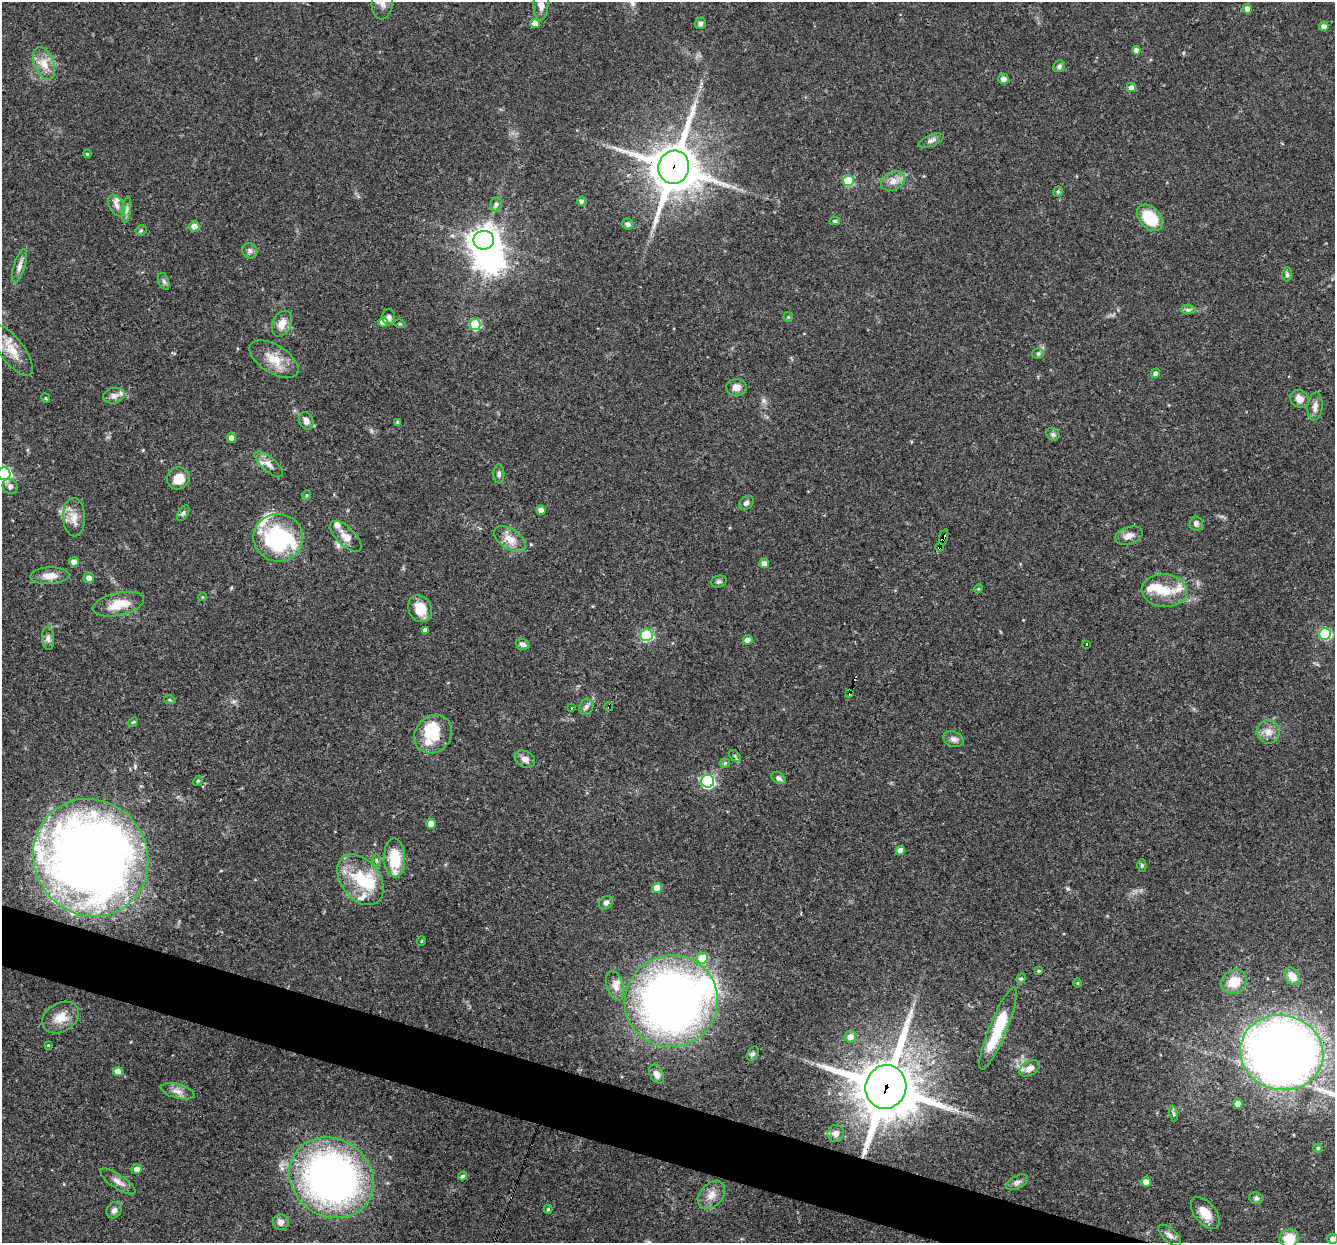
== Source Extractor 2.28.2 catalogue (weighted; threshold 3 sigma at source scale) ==
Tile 6 of 4 x 4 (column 2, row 2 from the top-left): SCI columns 1333-2665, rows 2739-3979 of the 5330 x 5347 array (HDU 1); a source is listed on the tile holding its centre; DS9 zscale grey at full resolution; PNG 1337 x 1245 px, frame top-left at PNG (2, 2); each listed source drawn as its Kron ellipse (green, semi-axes under 4 px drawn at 4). Shown black and unused: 4% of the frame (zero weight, under 3 of 4 exposures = <1% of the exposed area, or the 3 px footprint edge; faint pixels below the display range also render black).
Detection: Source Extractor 2.28.2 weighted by HDU 2 'WHT'; one run over the whole footprint, this tile lists its part. Background 0.0579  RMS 0.0032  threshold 0.0146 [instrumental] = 3 sigma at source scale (4.5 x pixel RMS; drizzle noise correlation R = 1.50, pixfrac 1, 0.05/0.05 arcsec/px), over >= 5 px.
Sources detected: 166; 2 inside a brighter object's white glare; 2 cosmic-ray / hot-pixel residue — neither listed nor drawn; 14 inside a brighter listed object's ellipse — not listed separately; the other 148 listed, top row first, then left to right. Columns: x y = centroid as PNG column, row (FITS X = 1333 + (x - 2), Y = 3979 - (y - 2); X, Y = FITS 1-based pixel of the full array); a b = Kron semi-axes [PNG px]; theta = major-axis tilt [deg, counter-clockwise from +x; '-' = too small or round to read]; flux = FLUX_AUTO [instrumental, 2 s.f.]
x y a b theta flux
382 3 16 10 87 3
541 4 16 7 88 2.6
1247 9 5 4 - 1.7
535 23 5 4 - 2.8
700 23 6 5 - 0.77
1324 26 5 4 - 1.5
1136 50 4 4 - 1.6
44 63 17 10 -69 4.1
1059 66 6 5 - 0.75
1003 79 5 5 - 1.9
1131 87 5 4 - 1.8
931 141 13 5 23 1.1
87 154 4 3 - 0.34
674 167 17 15 72 1300
848 181 5 5 - 14
893 181 12 9 27 2.6
1058 192 5 4 - 0.52
581 201 5 4 - 0.86
496 204 7 6 - 0.92
116 205 11 7 -63 1.4
127 210 13 4 82 1.1
1150 218 15 10 -47 13
835 221 5 4 - 0.63
628 224 6 5 - 0.92
194 226 5 5 - 2.3
141 230 5 5 - 0.53
484 240 10 9 - 360
250 251 8 7 - 1
19 266 17 6 73 1.8
1287 274 7 4 -89 0.65
164 281 9 5 -70 0.76
1188 310 7 4 -1 0.78
389 317 8 6 -88 0.93
788 317 5 5 - 0.36
383 322 5 4 - 3.7
282 324 14 9 67 3.6
400 324 6 3 -18 0.35
475 324 5 5 - 18
12 350 30 12 -53 5.7
1038 354 6 5 - 0.55
274 359 27 14 -32 6.5
1156 373 4 4 - 1.5
736 387 10 8 0 2.5
114 396 11 7 13 1.6
46 398 5 3 - 0.37
1299 399 10 8 -35 2.1
1315 407 14 7 84 1.8
306 421 9 7 -65 1.7
398 422 4 4 - 0.61
1053 434 7 6 - 0.75
231 438 5 4 - 2.5
269 464 18 7 -41 2.2
4 474 6 6 - 53
499 474 10 5 90 0.92
178 478 11 11 - 5.1
10 486 8 7 - 1.3
307 495 5 3 - 0.37
746 503 8 6 41 0.98
541 510 4 4 - 2.2
183 513 9 5 60 0.76
74 517 19 11 -88 3.6
1196 524 7 7 - 0.98
346 536 20 9 -44 3.1
1129 536 14 8 19 2.4
944 537 8 4 73 7.3
278 538 25 24 - 33
510 539 18 10 -34 3.8
940 547 4 4 - 13
74 562 5 5 - 1.6
764 563 5 4 - 1.9
50 576 19 8 3 3.2
89 578 5 5 - 1.7
719 581 8 6 17 0.75
978 589 4 3 - 0.32
1164 591 23 16 -5 7.1
202 597 4 3 - 0.24
118 604 26 11 13 6.2
420 609 14 11 -63 5.9
425 630 4 4 - 0.98
1325 634 6 6 - 27
647 635 6 6 - 35
48 638 12 6 -85 1.2
748 640 5 4 - 2.1
523 644 7 5 -19 1.1
1087 644 3 2 - 0.38
850 693 4 3 - 0.69
170 700 6 4 -12 0.41
586 707 8 6 64 1.1
609 707 4 3 - 0.33
572 708 3 2 - 0.39
133 722 5 3 - 0.35
1268 732 12 11 - 2.8
433 734 20 17 52 9
953 739 10 7 -21 1.3
735 756 7 4 -46 0.56
525 759 11 8 -30 1.6
725 763 5 4 - 0.61
779 778 7 5 -33 0.94
198 781 5 4 - 0.36
708 781 6 6 - 51
431 824 5 5 - 2.9
900 851 5 4 - 3
91 858 60 56 -55 400
395 858 19 10 -88 10
376 860 6 4 -89 0.51
1142 865 6 4 89 0.51
360 880 28 19 -52 14
657 888 5 5 - 4.8
606 903 7 6 - 1
421 941 5 3 - 0.26
702 958 5 5 - 9.4
1039 971 3 3 - 0.48
1292 976 9 7 -56 3
1021 979 5 4 - 0.52
1234 982 13 11 34 6
1077 983 4 3 - 0.28
615 986 15 8 -73 2.6
671 1001 47 46 - 210
61 1018 19 14 30 4.9
998 1028 44 8 68 18
850 1037 6 5 - 2.3
48 1045 3 3 - 0.26
753 1053 8 5 63 0.71
1282 1053 42 37 -12 300
1030 1068 11 7 29 2.3
118 1071 5 5 - 3.5
657 1074 10 6 -62 1.8
886 1087 22 20 76 1800
178 1091 17 7 -15 2
1238 1104 5 4 - 3.3
1173 1114 8 4 -80 0.52
836 1133 8 8 - 1.9
1318 1148 4 4 - 0.48
137 1169 5 5 - 2
463 1176 5 4 - 0.68
332 1178 44 38 -34 150
118 1181 21 7 -34 2.2
1017 1182 12 6 29 1.2
1146 1182 5 4 - 3.3
711 1195 16 11 47 3.2
1256 1198 7 5 -14 0.64
548 1209 4 4 - 0.48
114 1210 8 7 - 1.3
1205 1213 19 10 -51 4.8
281 1222 8 8 - 1.7
1170 1235 14 6 -42 1.5
1289 1238 10 8 18 6.6
1333 1239 5 5 - 1.8
Overlapping masked pixels (flux is a lower limit): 7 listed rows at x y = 674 167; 944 537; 940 547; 850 693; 609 707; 91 858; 886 1087
Isophote crosses this tile's border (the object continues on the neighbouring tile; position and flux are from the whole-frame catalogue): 5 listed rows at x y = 382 3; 541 4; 4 474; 1289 1238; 1333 1239